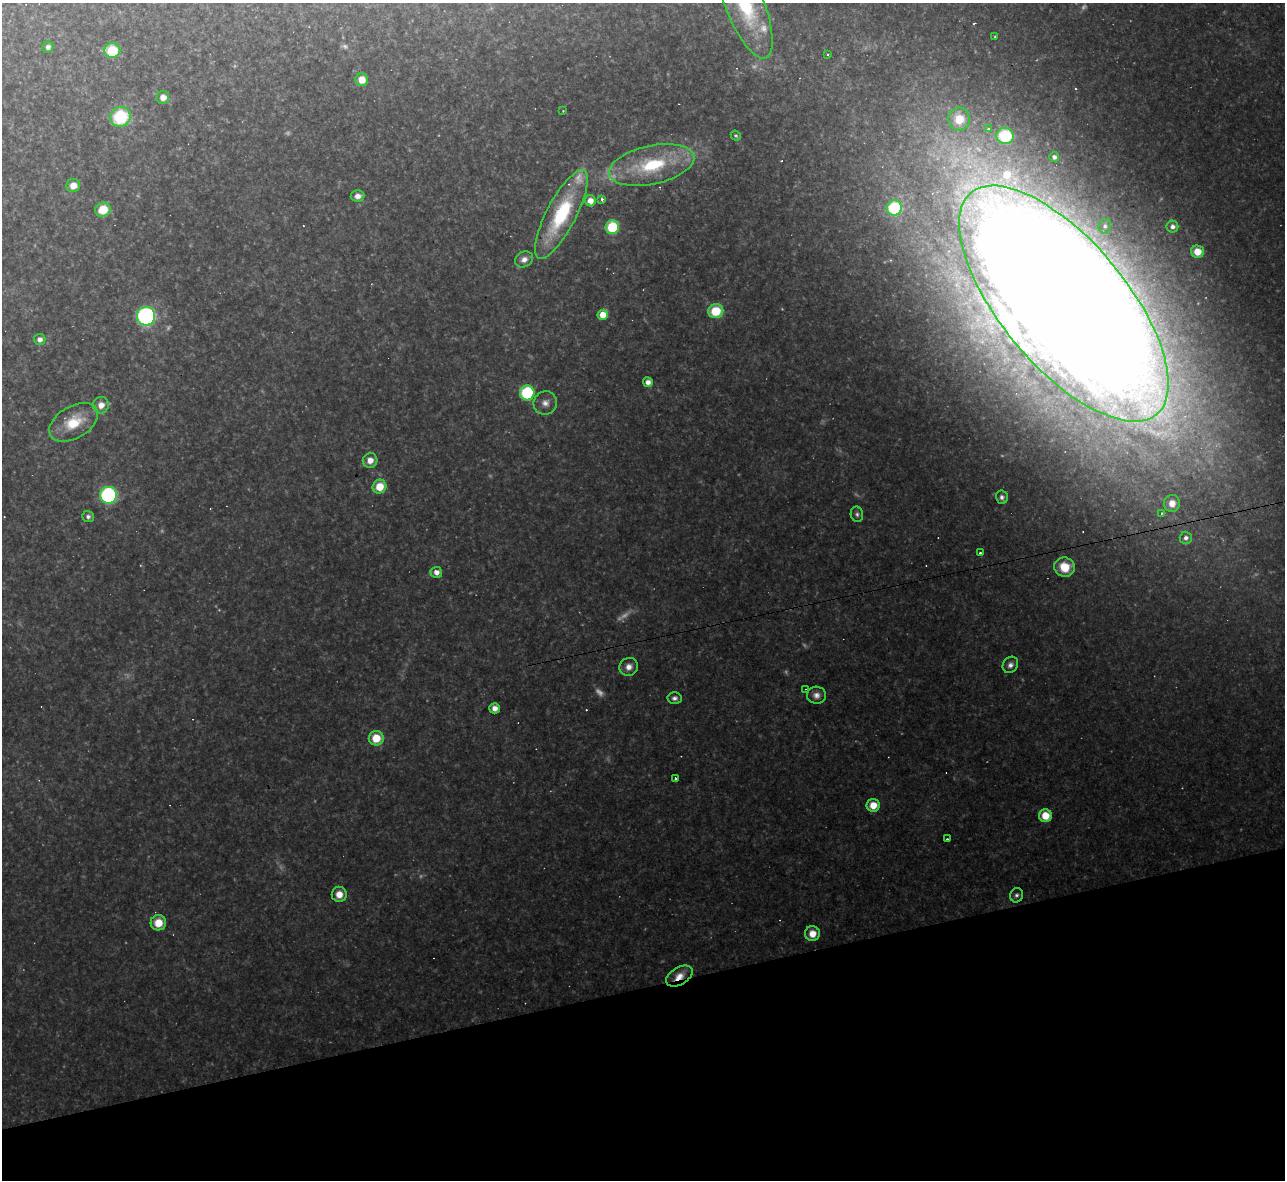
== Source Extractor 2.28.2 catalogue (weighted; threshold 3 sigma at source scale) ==
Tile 14 of 4 x 4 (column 2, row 4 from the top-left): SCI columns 1284-2566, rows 142-1319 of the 5132 x 5115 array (HDU 1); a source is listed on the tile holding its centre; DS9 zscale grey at full resolution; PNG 1287 x 1182 px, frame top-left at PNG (2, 3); each listed source drawn as its Kron ellipse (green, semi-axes under 4 px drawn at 4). Shown black and unused: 16% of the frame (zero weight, under 2 of 3 exposures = <1% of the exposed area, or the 3 px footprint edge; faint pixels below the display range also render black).
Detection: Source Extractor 2.28.2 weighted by HDU 2 'WHT'; one run over the whole footprint, this tile lists its part. Background 0.175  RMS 0.015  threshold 0.0657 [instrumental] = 3 sigma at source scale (4.5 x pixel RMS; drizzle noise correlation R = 1.50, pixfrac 1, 0.05/0.05 arcsec/px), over >= 5 px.
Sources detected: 85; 14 too faint to see at this stretch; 5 cosmic-ray / hot-pixel residue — neither listed nor drawn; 1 inside a brighter listed object's ellipse — not listed separately; the other 65 listed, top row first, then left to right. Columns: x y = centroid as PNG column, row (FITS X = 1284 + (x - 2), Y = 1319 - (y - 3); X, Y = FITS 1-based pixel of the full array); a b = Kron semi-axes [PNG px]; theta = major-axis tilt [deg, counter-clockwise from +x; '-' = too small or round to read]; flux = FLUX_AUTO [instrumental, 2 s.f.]
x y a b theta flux
745 4 58 19 -68 170
995 36 3 2 - 2.4
48 47 6 5 - 5.7
112 51 8 7 - 62
828 55 3 3 - 3.8
362 80 6 6 - 22
163 97 6 6 - 13
563 111 2 2 - 1.2
120 117 10 9 - 89
959 119 11 11 - 37
988 129 3 3 - 3.2
736 136 5 4 - 2.3
1005 136 8 8 - 80
1054 157 5 4 - 5.7
652 165 43 19 12 120
73 186 7 6 - 17
358 196 7 6 - 9
602 199 3 2 - 3.6
590 201 5 5 - 14
894 208 7 7 - 100
103 210 8 7 - 38
561 214 49 14 63 140
1105 226 7 6 - 4.3
612 227 7 6 - 90
1172 227 6 6 - 6.2
1197 252 6 6 - 22
524 259 9 7 29 10
1064 304 144 63 -50 14000
716 311 7 7 - 52
603 315 5 5 - 33
146 316 9 9 - 310
40 339 5 5 - 7.9
648 382 5 5 - 8.9
527 393 7 7 - 130
545 403 12 11 - 12
101 405 8 8 - 15
74 422 26 16 30 55
370 460 7 7 - 15
379 487 7 6 - 33
108 495 8 8 - 250
1002 497 7 6 - 5.2
1172 503 8 8 - 18
1162 513 3 3 - 1.7
857 514 7 6 - 4.4
88 517 6 5 - 5
1186 538 6 6 - 5.6
980 553 2 2 - 1.8
1065 567 10 9 - 34
436 572 6 5 - 11
1010 665 9 7 52 7.1
629 667 9 9 - 12
805 689 3 2 - 1.2
816 695 9 8 - 9.1
674 698 7 6 - 5.5
495 708 5 5 - 12
376 738 7 7 - 36
676 779 3 3 - 5.3
873 805 6 6 - 25
1045 816 6 6 - 33
947 839 3 3 - 2.7
339 894 7 7 - 16
1016 895 7 6 - 4.8
158 923 8 7 - 28
812 934 7 7 - 19
679 976 14 8 31 19
Overlapping masked pixels (flux is a lower limit): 2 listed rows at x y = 1064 304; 679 976
Isophote crosses this tile's border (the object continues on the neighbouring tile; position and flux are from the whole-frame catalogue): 1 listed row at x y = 745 4